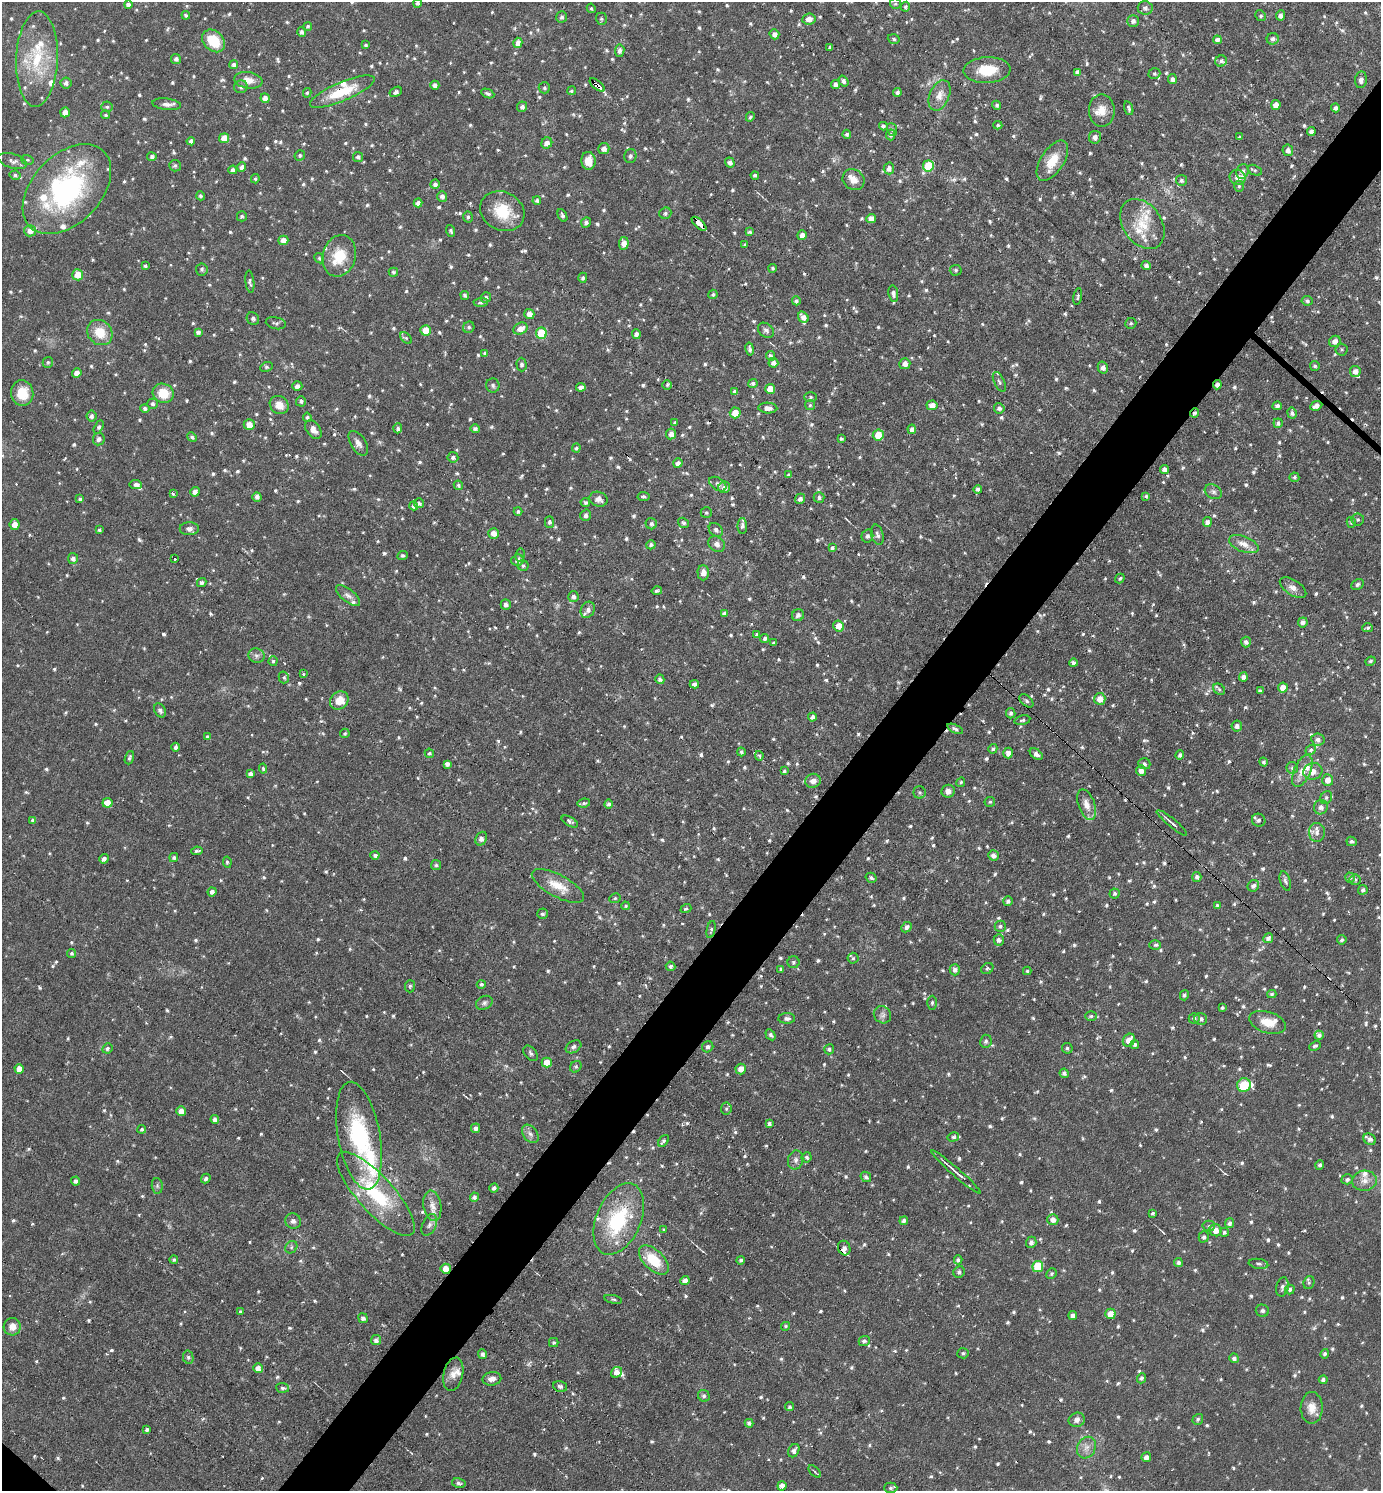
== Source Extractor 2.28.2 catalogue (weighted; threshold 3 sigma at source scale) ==
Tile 10 of 4 x 4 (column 2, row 3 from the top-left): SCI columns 1531-2909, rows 1490-2978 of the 5960 x 5956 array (HDU 1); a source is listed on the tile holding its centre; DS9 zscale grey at full resolution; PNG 1383 x 1493 px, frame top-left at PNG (2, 2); each listed source drawn as its Kron ellipse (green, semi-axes under 4 px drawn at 4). Shown black and unused: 5% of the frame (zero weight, under 3 of 6 exposures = <1% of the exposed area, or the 3 px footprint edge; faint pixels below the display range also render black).
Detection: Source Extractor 2.28.2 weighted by HDU 2 'WHT'; one run over the whole footprint, this tile lists its part. Background 0.0509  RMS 0.007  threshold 0.0288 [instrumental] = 3 sigma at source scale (4.09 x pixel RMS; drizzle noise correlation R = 1.36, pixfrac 0.8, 0.05/0.05 arcsec/px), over >= 5 px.
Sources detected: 1256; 1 too faint to see at this stretch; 1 inside a brighter object's white glare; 11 cosmic-ray / hot-pixel residue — neither listed nor drawn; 39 inside a brighter listed object's ellipse — not listed separately; of the other 1204, all 500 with FLUX_AUTO >= 1.13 (the completeness limit of this list) listed and drawn (704 fainter detections not listed), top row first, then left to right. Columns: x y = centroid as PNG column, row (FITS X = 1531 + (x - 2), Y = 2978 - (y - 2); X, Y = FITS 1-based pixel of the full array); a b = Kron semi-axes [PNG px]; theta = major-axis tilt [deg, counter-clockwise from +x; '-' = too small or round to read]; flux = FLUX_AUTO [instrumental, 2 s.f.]
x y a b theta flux
418 3 4 4 - 1.6
128 4 4 4 - 2.3
895 4 5 5 - 1.1
905 7 5 4 - 1.4
591 8 5 4 - 1.2
1145 8 7 7 - 2.2
186 15 4 3 - 1.3
1280 15 5 4 - 2.8
1261 16 5 5 - 1.3
561 17 6 5 - 1.4
601 19 6 5 - 1.4
809 19 6 5 - 4.2
1133 21 5 5 - 2.4
308 26 4 4 - 1.4
302 32 5 4 - 2
774 34 5 4 - 3.2
894 39 6 4 -17 1.3
1273 39 6 5 - 2.2
1217 40 4 4 - 2.4
213 41 13 9 -45 19
518 43 5 4 - 4.7
366 45 3 3 - 1.2
830 47 3 3 - 1.4
620 51 6 4 83 2.4
37 59 48 21 88 37
176 59 5 5 - 2.5
1221 61 6 5 - 1.5
234 65 4 4 - 2.2
987 70 23 13 3 19
1077 72 4 4 - 2.1
1154 73 6 5 - 1.2
1172 79 5 4 - 2.4
248 80 14 8 -8 7
1361 80 8 6 82 2.9
843 81 6 4 -58 2
66 83 5 5 - 2.3
435 85 4 4 - 2.8
597 85 9 3 -40 17
836 85 4 4 - 3
241 87 7 6 - 2.1
544 88 5 5 - 1.3
571 91 4 4 - 1.2
342 92 35 9 23 23
396 92 6 4 30 2.2
897 92 4 4 - 2.2
307 93 5 4 - 1.1
488 94 7 4 -24 1.5
939 95 16 10 66 7
265 98 5 4 - 3.8
167 104 14 5 -6 3.3
997 105 4 4 - 1.4
1276 105 5 4 - 5.4
107 107 5 5 - 1.4
522 107 5 5 - 2.4
1129 108 7 3 -71 1.2
1335 108 4 4 - 2.4
1102 110 16 12 90 8.2
65 112 5 4 - 3.9
106 115 4 4 - 1.2
750 117 5 4 - 1.1
998 125 4 4 - 1.2
883 126 4 4 - 1.8
892 129 6 5 - 1.4
1311 131 4 4 - 2.3
847 134 4 4 - 1.5
891 135 5 4 - 1.8
1095 137 6 6 - 2.7
1240 137 3 3 - 1.2
224 138 5 5 - 7.6
191 141 4 4 - 2.6
547 143 6 5 - 4.8
604 149 5 5 - 3.5
1288 150 6 5 - 3.2
300 155 5 5 - 1.3
630 156 7 6 - 1.9
152 157 5 4 - 1.8
358 157 5 5 - 1.9
27 160 6 5 - 1.2
12 161 15 7 -16 3.3
588 161 9 7 -86 8.7
1052 161 23 11 57 14
730 163 5 4 - 2.8
175 166 5 5 - 1.3
928 166 5 5 - 31
242 167 5 4 - 3.1
889 168 6 5 - 3.2
233 170 4 4 - 1.9
1255 170 7 5 -25 1.3
1242 171 7 6 - 3
15 175 5 4 - 1.4
755 175 4 4 - 1.4
1238 177 8 7 - 4.2
255 179 4 4 - 1.2
854 180 11 10 - 5.7
1181 180 5 5 - 1.7
435 184 5 4 - 2.2
1239 186 5 4 - 1.1
67 189 53 34 46 120
201 196 4 4 - 1.4
442 196 5 5 - 2.5
537 200 4 4 - 1.5
418 203 4 4 - 2.8
502 211 23 19 -28 22
665 213 6 5 - 1.6
562 215 7 4 -63 1.4
242 216 5 5 - 1.4
468 217 5 5 - 1.4
871 219 5 4 - 5.6
586 223 5 5 - 2.2
699 224 9 3 -42 57
1142 224 27 19 -55 18
30 231 6 6 - 4.7
451 231 6 4 -70 1.5
750 232 4 4 - 1.3
802 235 5 4 - 3.3
283 240 5 4 - 5.6
624 243 6 5 - 5.3
745 245 4 4 - 1.2
339 256 21 16 73 19
319 258 5 4 - 1.3
145 266 3 3 - 1.2
1146 266 5 4 - 2.1
773 268 4 4 - 1.2
202 269 6 5 - 1.6
956 270 6 5 - 1.2
393 272 5 4 - 1.3
78 275 5 5 - 9.9
583 278 5 4 - 1.8
250 282 11 4 -83 1.6
893 293 8 5 -80 2.3
713 294 5 4 - 1.3
465 295 4 4 - 1.4
1078 296 8 3 80 1.2
486 298 5 5 - 1.7
796 301 4 4 - 1.6
1307 301 5 4 - 1.5
481 302 7 4 4 1.3
529 314 5 5 - 5.3
803 317 6 5 - 4.2
253 319 6 6 - 1.5
276 323 10 6 -11 1.7
1131 323 6 5 - 1.3
469 327 6 5 - 1.5
520 329 7 5 26 6.3
426 330 5 5 - 11
766 330 9 6 -38 2.3
100 332 13 11 -46 13
198 332 4 4 - 2.4
541 333 5 5 - 29
636 334 4 4 - 2.6
406 338 7 4 -45 1.2
1335 341 6 5 - 4.1
750 349 6 4 -79 1.8
1342 349 6 6 - 1.2
485 353 4 4 - 1.8
770 356 5 4 - 1.9
48 362 5 5 - 1.1
773 363 5 4 - 2.9
905 364 5 5 - 3.5
522 365 7 5 -89 1.8
1315 366 5 4 - 1.3
266 367 6 4 26 1.4
1103 367 6 5 - 3.2
1355 371 5 5 - 3.6
77 373 5 4 - 4.5
999 382 11 5 -64 1.8
753 383 4 4 - 1.6
493 385 7 6 - 1.8
667 385 5 4 - 1.2
1217 385 4 4 - 2.7
297 386 5 5 - 2.6
581 387 5 4 - 2.8
770 389 5 5 - 8.2
735 392 4 4 - 2.3
22 393 13 11 -84 14
163 393 11 9 -26 15
811 397 6 5 - 1.3
301 401 5 5 - 1.8
152 404 5 5 - 1.7
279 405 10 8 -38 7.1
810 405 5 5 - 1.1
932 405 5 5 - 5.3
1277 406 4 4 - 2
1316 406 6 4 25 3.7
768 408 9 5 -3 4.1
999 408 5 5 - 2.3
145 409 5 4 - 1.9
735 413 5 5 - 8.6
1195 413 4 3 - 1.6
1292 413 5 4 - 2
92 416 5 5 - 2.2
307 417 4 4 - 1.6
675 422 4 4 - 1.2
1278 423 4 4 - 2
249 425 5 5 - 6.5
99 427 7 4 62 1.4
398 428 5 4 - 1.7
475 429 5 4 - 1.8
912 429 5 4 - 3.2
313 430 10 6 -55 4.6
671 434 5 5 - 3.9
878 435 5 5 - 11
192 437 5 4 - 1.5
99 439 6 6 - 2.3
841 439 3 3 - 1.2
358 443 14 7 -57 3.7
576 448 4 4 - 1.1
453 457 5 5 - 1.9
678 463 4 4 - 3.5
1164 470 4 4 - 2.8
789 475 4 3 - 1.6
1294 477 5 5 - 1.4
718 484 9 6 -34 2.4
136 485 6 4 -8 2.2
458 485 5 4 - 1.5
724 487 6 5 - 3.3
978 489 4 4 - 2.2
195 492 5 4 - 3.2
1213 492 9 7 -28 2.2
173 493 3 3 - 5.1
1146 496 3 3 - 1.2
257 497 5 4 - 2.3
644 497 6 4 -5 1.6
819 497 5 5 - 1.9
80 499 4 4 - 1.4
598 499 9 7 -19 4
800 499 5 5 - 3
585 502 5 4 - 1.4
419 503 5 5 - 2.1
414 506 4 4 - 2.5
518 511 4 4 - 1.4
706 513 6 5 - 1.3
586 515 6 5 - 2.3
1358 519 6 6 - 1.2
549 522 5 4 - 1.4
1207 522 5 4 - 2.9
1351 522 5 4 - 1.1
683 523 6 4 -35 1.3
651 524 6 5 - 1.9
15 525 5 5 - 4.9
742 526 8 4 -90 2
189 529 9 6 0 2.8
99 530 4 3 - 1.3
716 530 8 6 -43 2.1
494 533 5 5 - 4.5
877 535 10 6 -76 2.6
867 536 6 6 - 2.1
717 544 9 7 -39 3.4
1244 544 15 7 -21 5.9
651 545 5 4 - 1.8
832 548 4 3 - 1.6
520 555 6 4 79 1.4
402 556 5 3 - 1.2
73 558 5 5 - 2.6
175 559 3 3 - 1.7
517 560 6 5 - 3
523 566 6 5 - 1.4
703 573 7 6 - 4.2
1120 578 5 3 - 1.2
202 583 5 4 - 1.5
1357 584 6 5 - 1.8
1293 588 15 7 -33 4.1
657 591 5 3 - 1.6
348 596 14 6 -38 3.2
573 596 5 5 - 2.5
506 605 5 5 - 2.5
588 610 8 6 61 3.5
724 614 4 4 - 2.2
798 615 6 5 - 2.2
1303 622 5 4 - 2.8
839 626 6 5 - 7.3
1368 628 5 4 - 1.2
757 635 4 3 - 1.4
765 638 4 4 - 1.9
1246 642 5 5 - 2
774 643 4 3 - 1.6
256 656 8 7 - 2.2
273 661 5 4 - 1.2
1370 661 5 3 - 1.3
1073 663 4 4 - 1.8
303 674 3 3 - 1.7
284 677 6 5 - 1.5
1243 677 4 4 - 2.6
660 679 4 4 - 1.9
694 684 4 4 - 2.2
1283 688 5 5 - 4.7
1219 689 6 5 - 1.3
1260 691 4 3 - 1.7
1100 699 6 5 - 5.8
339 701 10 8 43 11
1026 701 8 5 -45 1.5
160 710 7 5 -61 2
1011 713 5 4 - 1.8
812 717 4 4 - 2.8
1022 720 8 4 13 1.4
1237 726 5 5 - 2.7
955 729 8 4 -24 1.7
345 733 5 4 - 1.3
207 737 4 3 - 1.5
1318 740 6 6 - 2.6
176 747 4 4 - 2.1
993 749 5 4 - 1.4
1311 750 5 4 - 1.5
741 752 4 3 - 1.6
429 753 5 4 - 1.2
1008 753 5 4 - 4
1036 754 7 4 -38 2.5
1180 755 4 4 - 1.7
759 756 4 3 - 1.2
129 758 7 4 70 1.3
1264 762 4 4 - 1.2
447 764 4 4 - 2.2
1144 764 6 5 - 1.9
263 768 5 4 - 1.2
1292 768 6 5 - 1.5
784 771 4 3 - 1.2
1141 771 5 5 - 4.1
1302 771 17 8 66 8.3
1313 771 9 8 - 6.1
250 774 4 4 - 2.5
1328 780 6 5 - 5.4
813 781 8 7 - 3.9
961 782 5 4 - 1.3
948 791 7 6 - 3.6
920 792 6 6 - 1.4
1326 798 7 5 60 1.5
990 802 5 5 - 1.1
107 803 5 5 - 7.7
584 803 6 4 9 1.5
609 804 4 4 - 1.8
1087 805 16 8 -70 6.1
1321 807 7 7 - 2.8
33 820 4 3 - 1.3
1259 820 7 6 - 2.3
570 821 9 4 -30 1.6
1172 823 19 3 -40 2.9
1317 832 9 8 - 3.2
481 839 7 5 63 2.5
1351 841 5 4 - 1.3
197 851 6 3 9 1.6
375 855 4 4 - 2.2
993 855 5 5 - 3.1
174 858 4 4 - 1.4
104 859 5 4 - 2.7
227 862 5 4 - 1.2
436 865 5 5 - 1.2
1197 877 5 4 - 1.9
871 878 6 4 -31 1.4
1350 878 5 4 - 1.3
1355 880 5 5 - 1.2
1285 881 10 5 -73 1.9
558 886 29 11 -28 13
1253 886 6 5 - 2.5
1363 890 5 4 - 1.9
212 892 4 4 - 2.3
1115 893 5 5 - 1.6
615 898 6 4 27 1.2
1008 901 5 4 - 1.8
625 906 4 4 - 1.2
1217 906 4 4 - 1.5
686 909 5 4 - 1.3
542 914 5 5 - 1.4
1000 926 6 5 - 1.5
907 927 6 4 46 2.3
711 930 9 4 77 1.4
1268 938 5 4 - 2.5
999 940 5 5 - 3
1342 940 5 4 - 1.4
1155 945 6 4 1 1.2
72 953 4 4 - 1.3
853 958 5 5 - 1.1
794 962 6 6 - 1.3
671 966 5 4 - 1.8
987 968 6 5 - 1.2
781 969 4 3 - 1.8
955 970 5 5 - 2.5
1027 971 4 4 - 1.2
481 984 4 4 - 1.5
410 986 6 5 - 1.3
1272 994 4 3 - 1.1
1184 995 5 4 - 1.7
484 1003 9 6 27 2
932 1003 7 4 89 1.2
1222 1008 3 3 - 1.2
882 1015 9 8 - 2.8
1091 1016 6 5 - 1.3
787 1018 8 5 2 2
1194 1018 5 5 - 1.8
1201 1019 6 6 - 2.4
1267 1022 19 10 -18 11
770 1035 6 4 -57 1.7
1319 1035 4 4 - 2
1129 1040 7 5 51 6.6
986 1041 6 5 - 1.7
1135 1045 4 4 - 1.5
1315 1046 6 4 26 1.3
573 1047 8 5 32 2.3
708 1047 6 5 - 1.6
107 1048 5 5 - 1.7
1067 1048 5 5 - 1.3
829 1049 5 5 - 1.8
531 1053 9 5 -50 1.6
547 1063 5 5 - 9.2
576 1067 6 5 - 1.2
19 1069 5 4 - 5.7
741 1069 5 5 - 5.2
1064 1073 5 4 - 2
1244 1085 7 6 - 19
726 1109 6 5 - 1.3
181 1111 5 4 - 4.7
215 1119 4 4 - 2.8
769 1124 4 3 - 2.2
476 1128 4 4 - 2.4
142 1129 4 4 - 1.2
530 1134 10 7 -53 2.8
359 1136 55 21 -80 71
953 1137 6 4 15 1.3
1370 1139 6 5 - 2.1
663 1141 7 4 49 1.6
807 1157 5 5 - 1.6
796 1160 9 7 76 2.4
1320 1165 5 4 - 1.6
956 1172 32 3 -41 4.5
866 1177 6 4 -48 1.7
206 1179 5 4 - 1.6
1347 1179 6 5 - 1.6
76 1181 4 4 - 2.5
1364 1181 12 10 5 5.2
157 1186 8 5 -83 1.5
494 1188 4 4 - 2
376 1194 54 18 -48 50
474 1197 4 4 - 2.2
432 1206 15 9 -80 5.8
1153 1213 4 3 - 1.1
619 1219 38 22 66 52
1053 1220 5 5 - 3.7
293 1221 8 7 - 2.6
904 1221 4 4 - 1.8
1230 1223 5 4 - 2
429 1225 11 6 63 2.8
1209 1226 6 5 - 1.4
664 1230 4 3 - 1.1
1216 1230 6 6 - 5.2
1224 1232 4 4 - 1.4
1204 1237 5 5 - 1.9
1031 1242 6 5 - 2.4
291 1247 7 5 48 1.4
844 1248 7 6 - 2.9
174 1260 4 4 - 1.2
654 1260 18 10 -44 20
741 1260 4 4 - 1.4
958 1260 4 4 - 1.5
1178 1262 4 4 - 1.7
1258 1264 10 5 -9 1.6
1038 1266 5 5 - 23
446 1269 5 5 - 7.5
959 1272 6 5 - 1.9
1051 1274 5 5 - 1.3
685 1281 4 4 - 4
1309 1283 7 5 70 1.3
1282 1287 10 6 77 2.2
1290 1289 5 4 - 1.5
613 1299 9 4 -11 1.2
1262 1311 7 6 - 1.7
240 1312 3 3 - 1.2
1110 1314 5 5 - 7
1073 1316 4 4 - 2.9
363 1318 5 4 - 2.4
785 1326 4 4 - 1.2
12 1327 9 8 - 5.4
376 1340 5 5 - 2.6
864 1341 5 5 - 1.8
554 1342 5 4 - 1.1
963 1353 6 5 - 1.3
483 1354 5 4 - 2.1
1325 1354 5 4 - 1.6
188 1357 7 5 -77 1.4
1234 1358 5 4 - 2.2
258 1368 5 5 - 3.9
616 1372 6 5 - 4.1
453 1374 17 9 77 5.7
1141 1378 5 4 - 1.5
492 1379 9 6 9 3.5
1323 1380 4 4 - 1.8
560 1386 7 5 -14 1.9
283 1388 6 5 - 1.6
704 1396 6 5 - 1.5
790 1407 4 4 - 1.4
1312 1408 16 11 90 7.4
1198 1419 6 5 - 1.3
1077 1420 8 7 - 2.9
749 1423 4 4 - 2
147 1430 4 4 - 1.9
1086 1448 11 9 63 4.5
794 1451 7 5 62 2.6
1146 1457 5 5 - 3
815 1471 8 4 -46 1.2
459 1483 7 4 -13 1.7
782 1486 5 4 - 4
891 1488 6 5 - 1.7
Overlapping masked pixels (flux is a lower limit): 7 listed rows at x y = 597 85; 342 92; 699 224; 1217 385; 1195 413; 844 1248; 446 1269
Isophote crosses this tile's border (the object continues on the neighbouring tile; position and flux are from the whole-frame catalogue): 1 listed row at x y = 905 7